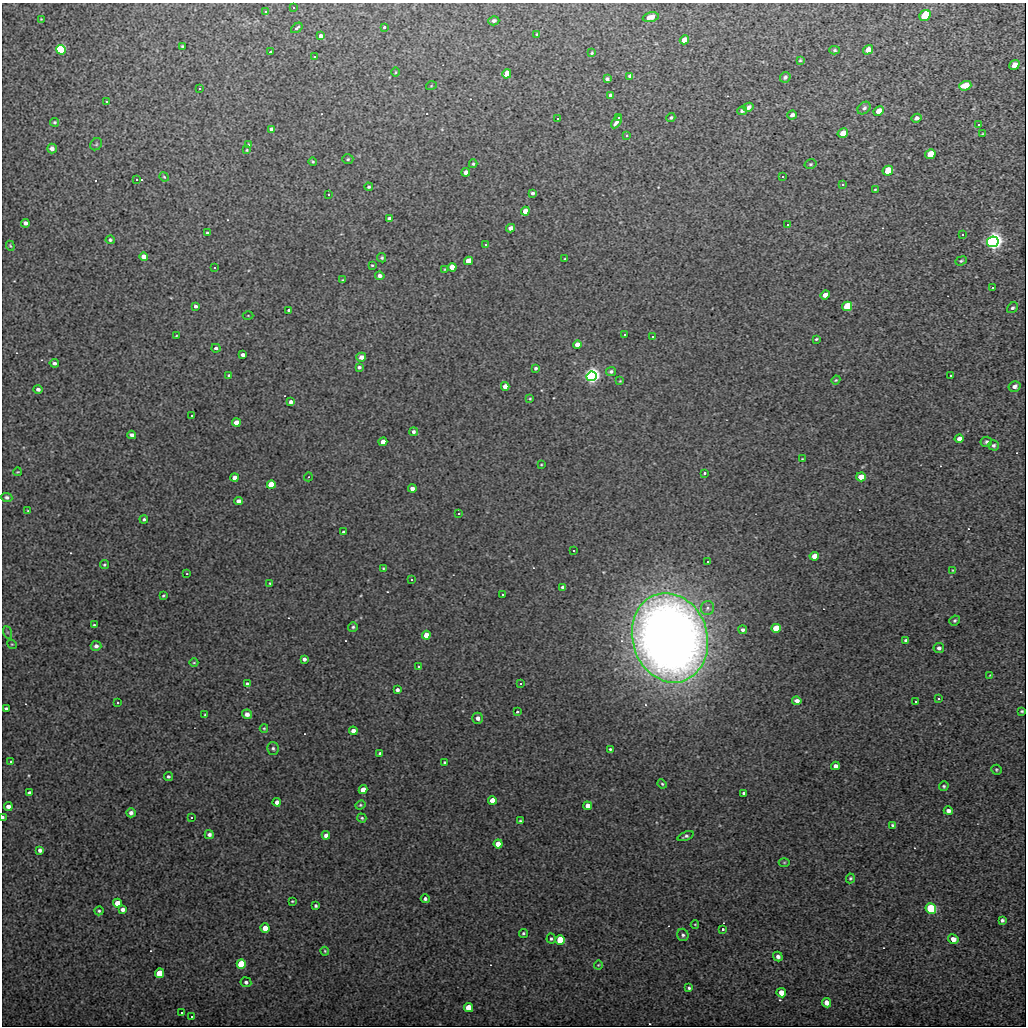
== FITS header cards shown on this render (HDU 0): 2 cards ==
NAXIS1  =                 1024
NAXIS2  =                 1024

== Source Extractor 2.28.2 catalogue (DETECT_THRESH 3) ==
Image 1024 x 1024 px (HDU 0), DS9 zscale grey, 1 PNG px = 1 image px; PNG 1028 x 1028 px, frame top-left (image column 1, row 1024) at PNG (2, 3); each listed source drawn as its Kron ellipse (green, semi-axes under 4 px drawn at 4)
Background 40.9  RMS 5.7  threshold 17.2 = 3 sigma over >= 5 px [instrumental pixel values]
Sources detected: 243; all 243 listed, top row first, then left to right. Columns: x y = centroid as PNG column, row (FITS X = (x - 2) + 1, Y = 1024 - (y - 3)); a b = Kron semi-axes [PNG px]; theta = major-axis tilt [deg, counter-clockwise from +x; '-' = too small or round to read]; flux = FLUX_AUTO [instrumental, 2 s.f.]
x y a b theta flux
294 8 2 2 - 250
266 12 3 3 - 33000
925 16 6 5 - 26000
651 17 8 4 13 2600
41 19 2 2 - 230
494 21 5 4 - 980
384 27 3 3 - 950
297 28 6 3 37 1600
537 34 4 4 - 410
321 36 4 4 - 1600
684 40 5 4 - 4500
182 46 3 3 - 620
61 50 5 4 - 84000
835 50 5 4 - 620
868 50 5 4 - 3800
270 52 3 3 - 3000
592 53 3 3 - 450
315 57 3 2 - 520
800 60 3 2 - 400
1014 65 5 4 - 3200
396 72 4 3 - 330
507 74 5 4 - 8300
630 76 4 4 - 1200
785 77 5 5 - 970
607 79 4 3 - 920
431 86 5 3 - 360
965 86 6 4 17 6300
200 89 2 2 - 330
611 95 4 3 - 870
107 102 3 2 - 300
748 107 5 4 - 1300
864 108 7 5 45 950
742 111 5 4 - 820
879 111 5 4 - 4700
792 115 5 4 - 1300
671 117 5 4 - 600
619 118 4 3 - 2700
916 118 5 4 - 1200
558 119 3 3 - 4800
54 122 4 4 - 570
616 122 7 3 56 3500
979 125 3 3 - 1200
272 129 4 4 - 1800
843 133 5 4 - 5000
983 134 4 2 - 370
627 136 3 3 - 960
96 144 6 5 - 750
249 145 3 3 - 390
52 149 5 5 - 1700
247 150 3 3 - 340
930 154 5 4 - 8300
348 159 5 5 - 590
313 161 4 3 - 430
473 164 4 4 - 550
811 164 6 4 15 620
888 171 5 4 - 13000
466 172 4 4 - 1300
164 177 5 4 - 450
783 177 3 3 - 890
137 180 3 3 - 10000
843 185 3 3 - 7500
369 187 4 4 - 640
875 189 3 2 - 320
533 193 3 3 - 820
329 195 3 3 - 3900
525 211 4 4 - 4700
389 218 4 3 - 1000
25 223 4 4 - 1600
788 225 3 3 - 41000
510 228 4 4 - 1900
207 233 3 3 - 550
962 235 3 2 - 610
110 240 4 4 - 650
993 242 6 5 - 680000
486 245 3 3 - 9500
10 246 5 3 - 430
144 257 4 4 - 3900
382 258 5 4 - 650
565 259 3 2 - 390
468 261 4 4 - 8800
961 261 6 4 21 520
372 265 4 3 - 400
452 267 4 4 - 9100
214 268 2 2 - 300
445 269 4 2 - 260
380 276 5 4 - 1700
343 280 4 3 - 390
993 288 3 3 - 2500
825 295 5 4 - 2700
196 306 4 3 - 1100
847 306 5 4 - 26000
1012 308 6 4 41 840
289 310 3 3 - 610
248 315 5 3 - 350
625 335 3 3 - 37000
176 336 3 2 - 310
653 337 3 3 - 13000
816 339 3 2 - 430
577 345 4 4 - 4200
216 348 4 4 - 940
243 355 4 3 - 1500
361 357 5 4 - 2200
54 363 4 4 - 1000
359 367 4 3 - 950
536 368 3 3 - 710
611 372 5 4 - 940
229 376 4 4 - 690
591 376 5 5 - 460000
951 376 3 3 - 550
836 380 4 3 - 430
620 381 3 3 - 290
505 386 4 4 - 4100
1015 386 6 5 - 1300
38 389 5 4 - 1200
530 399 3 2 - 320
291 402 4 4 - 1500
192 416 3 3 - 23000
236 422 4 4 - 4000
413 432 4 4 - 1000
132 435 4 4 - 1600
959 439 4 4 - 1700
383 442 4 4 - 4900
986 442 6 5 - 850
994 445 5 5 - 810
802 459 3 2 - 260
541 465 3 2 - 300
17 472 4 3 - 330
704 473 3 3 - 1100
308 477 4 3 - 300
861 477 5 4 - 7200
235 478 4 4 - 3000
271 485 4 4 - 20000
412 489 4 4 - 2500
7 497 5 4 - 1000
238 501 4 4 - 2000
28 511 3 3 - 420
459 514 3 3 - 4700
144 519 4 4 - 660
343 532 3 3 - 490
574 551 3 3 - 1100
814 556 4 4 - 3800
707 562 3 3 - 27000
104 565 4 4 - 550
383 568 3 3 - 380
953 570 4 3 - 330
187 574 2 2 - 260
412 580 3 2 - 340
270 583 3 3 - 360
563 587 4 3 - 1100
502 595 3 3 - 33000
163 596 4 3 - 490
707 608 7 6 - 1400
955 620 5 4 - 670
94 625 3 3 - 460
353 627 5 4 - 610
776 628 5 4 - 16000
743 630 4 4 - 1000
7 632 6 4 -71 640
426 635 4 4 - 6900
670 638 45 37 -74 550000
906 640 4 3 - 970
12 644 5 4 - 440
96 646 5 5 - 1600
939 648 5 5 - 1100
304 659 4 4 - 1300
194 663 4 3 - 330
419 667 4 3 - 470
990 675 4 3 - 310
247 684 4 4 - 910
520 684 3 2 - 640
397 690 4 4 - 1200
938 699 3 2 - 530
797 701 5 4 - 1900
915 702 3 3 - 1100
118 703 3 2 - 310
6 708 4 3 - 730
1022 711 3 3 - 500
517 712 3 3 - 1100
247 714 5 4 - 2200
205 715 3 3 - 430
478 718 5 5 - 1700
264 728 4 4 - 410
353 731 4 4 - 2400
273 748 6 5 - 800
610 749 3 3 - 470
380 753 4 3 - 820
11 762 4 4 - 390
444 762 3 3 - 410
835 766 4 4 - 1700
996 770 5 5 - 520
168 776 4 4 - 770
662 784 5 4 - 540
944 786 5 4 - 710
363 790 4 4 - 5800
29 793 4 3 - 750
744 793 4 3 - 760
492 800 4 4 - 7300
277 802 4 4 - 2300
360 805 5 4 - 530
588 806 4 4 - 3400
8 807 4 4 - 2000
948 811 4 4 - 1600
131 813 4 4 - 1500
3 817 4 2 - 1300
191 818 3 3 - 4100
362 818 5 4 - 540
520 821 3 3 - 520
893 825 4 3 - 860
209 835 4 4 - 1300
326 835 4 4 - 2100
686 836 8 4 23 920
498 844 4 4 - 8600
40 850 4 4 - 1300
784 862 5 3 - 380
850 878 5 4 - 560
425 899 4 4 - 1000
292 901 3 2 - 350
117 903 4 4 - 5400
316 906 3 3 - 680
122 909 4 4 - 1700
931 909 5 5 - 65000
99 911 4 4 - 580
1002 920 4 4 - 810
695 924 4 3 - 310
265 928 4 4 - 6300
723 930 3 3 - 1200
523 933 5 4 - 630
683 935 6 5 - 880
551 939 5 4 - 680
953 939 5 4 - 3100
560 940 5 4 - 29000
325 951 4 3 - 430
778 956 5 4 - 1400
241 964 5 4 - 31000
598 965 4 4 - 390
159 973 4 4 - 11000
246 982 5 5 - 930
689 988 4 3 - 680
781 993 5 4 - 5600
826 1003 5 4 - 2500
468 1008 5 4 - 9100
181 1013 2 2 - 330
191 1017 3 3 - 3400
At the frame edge (FLAGS 8, measured only in part): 1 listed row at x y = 3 817